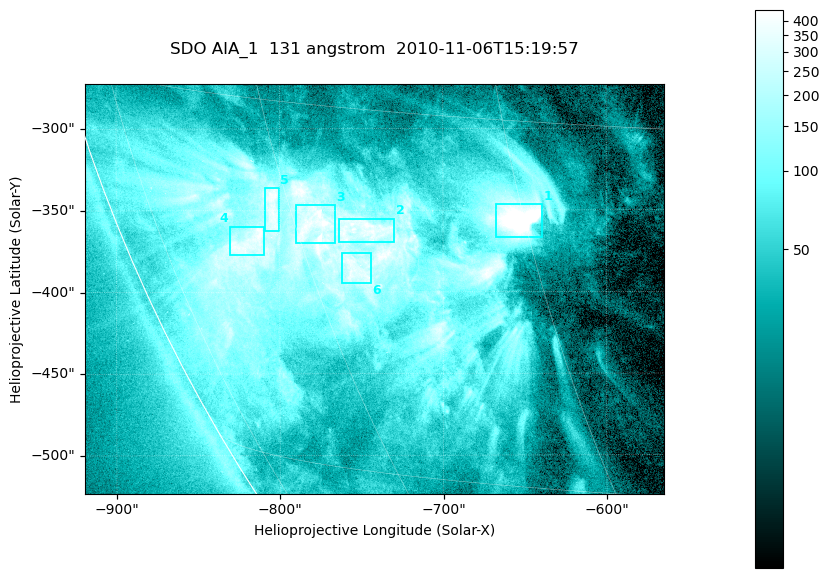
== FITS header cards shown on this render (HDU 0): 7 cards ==
TELESCOP= 'SDO     '           /
INSTRUME= 'AIA_1   '           /
WAVELNTH=                  131 /
WAVEUNIT= 'angstrom'           /
DATE-OBS= '2010-11-06T15:19:57.62' /
CTYPE1  = 'HPLN-TAN'           /
CTYPE2  = 'HPLT-TAN'           /

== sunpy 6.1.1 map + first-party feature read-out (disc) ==
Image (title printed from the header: SDO AIA_1  131 angstrom  2010-11-06T15:19:57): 590 x 417 px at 0.601 arcsec/px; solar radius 968 arcsec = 1612 px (partial field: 2.7% of the solar disc is inside the frame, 89% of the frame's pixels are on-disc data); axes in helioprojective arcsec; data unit not stated in the header (colour bar unlabelled)
Pointing: header CRPIX1/2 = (2045.07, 2040.72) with CRVAL1/2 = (0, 0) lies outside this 590 x 417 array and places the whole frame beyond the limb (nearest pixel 1.35 R_sun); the SolarSoft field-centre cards XCEN/YCEN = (-741.8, -398.2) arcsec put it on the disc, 766 arcsec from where CRPIX/CRVAL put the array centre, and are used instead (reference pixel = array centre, CRVAL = XCEN/YCEN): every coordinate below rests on XCEN/YCEN
Orientation: roll -0.139 deg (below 1 deg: not rotated)
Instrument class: DISC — disc imager (sunpy class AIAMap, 131 A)
Bright regions (active regions / flare kernels): reference = the on-disc median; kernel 5 px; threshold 5 sigma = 258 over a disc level ~52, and >= 1.15x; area >= 246 px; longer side >= 5 px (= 3 arcsec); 6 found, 6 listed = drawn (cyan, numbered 1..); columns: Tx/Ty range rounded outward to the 2 arcsec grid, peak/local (2 s.f.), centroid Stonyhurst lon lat
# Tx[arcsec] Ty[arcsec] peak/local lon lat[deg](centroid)
1 -668..-638 -366..-346 16 -45 -19
2 -764..-730 -370..-354 8 -55 -20
3 -790..-766 -370..-346 9.2 -59 -20
4 -832..-808 -378..-360 8.4 -65 -21
5 -810..-800 -362..-336 7.9 -61 -19
6 -762..-744 -394..-376 7.3 -57 -21
Off-limb structures (1.02-1.3 R_sun): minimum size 123 px: none found